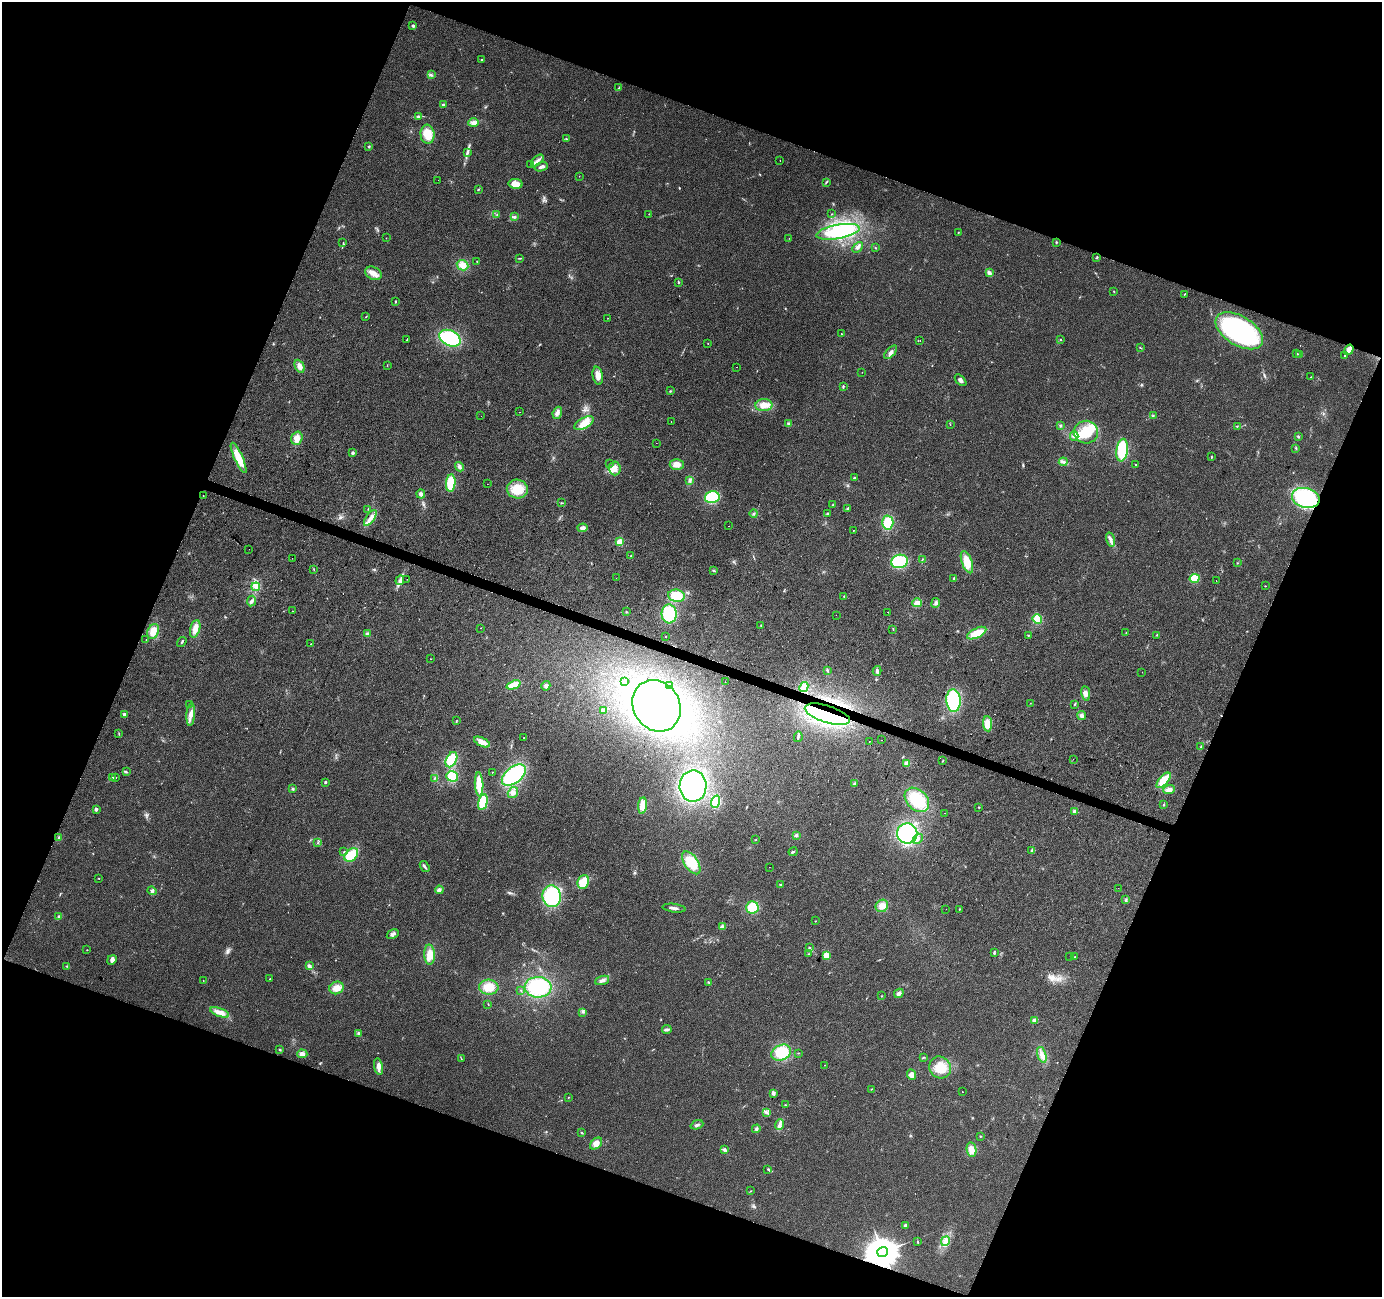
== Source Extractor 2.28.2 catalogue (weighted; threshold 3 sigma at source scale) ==
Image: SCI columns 8-5527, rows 277-5453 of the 5527 x 5664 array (HDU 1 of 3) = the unmasked area's bounding box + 8 px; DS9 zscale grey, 4 x 4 block average (1 PNG px = mean of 4 x 4 image px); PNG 1384 x 1299 px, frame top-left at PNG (2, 2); each listed source drawn as its Kron ellipse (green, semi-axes under 4 px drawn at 4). Shown black and unused: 41% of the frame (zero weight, under 2 of 3 exposures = <1% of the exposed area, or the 3 px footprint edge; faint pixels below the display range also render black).
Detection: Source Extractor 2.28.2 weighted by HDU 2 'WHT'. Background 0.0405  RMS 0.0079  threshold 0.0358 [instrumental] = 3 sigma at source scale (4.5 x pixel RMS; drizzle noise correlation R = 1.50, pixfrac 1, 0.0396/0.0396 arcsec/px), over >= 5 px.
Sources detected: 332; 3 too faint to see at this stretch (4 x 4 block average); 6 inside a brighter object's white glare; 6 cosmic-ray / hot-pixel residue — neither listed nor drawn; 7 coinciding with a brighter row at this scale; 7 inside a brighter listed object's ellipse — not listed separately; the other 303 listed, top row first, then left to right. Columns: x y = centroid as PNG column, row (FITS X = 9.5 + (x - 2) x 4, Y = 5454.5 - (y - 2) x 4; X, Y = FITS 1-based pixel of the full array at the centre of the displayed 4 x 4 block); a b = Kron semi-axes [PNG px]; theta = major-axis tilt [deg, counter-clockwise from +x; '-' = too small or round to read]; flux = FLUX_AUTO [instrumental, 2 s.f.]
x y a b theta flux
413 26 3 3 - 8.6
481 60 2 2 - 3.4
431 75 3 2 - 5.9
619 88 4 2 - 5.6
443 104 3 2 - 5.2
418 116 4 2 - 8
474 123 5 4 - 22
427 134 9 7 -84 73
567 139 2 2 - 2.3
369 146 2 2 - 15
467 152 3 2 - 6.4
537 160 7 3 40 18
780 160 2 2 - 1.1
530 165 2 2 - 2.2
541 167 7 2 18 16
579 176 2 2 - 1.6
438 180 2 2 - 0.81
826 182 3 2 - 4.4
516 184 7 5 -10 48
478 189 2 2 - 4.2
497 214 2 2 - 3
649 214 2 2 - 1.2
832 214 2 2 - 2.6
515 217 3 2 - 6.6
838 232 22 7 11 310
958 232 2 2 - 2.3
386 238 2 2 - 1.1
789 238 2 2 - 1.3
1056 242 2 2 - 3.5
343 243 3 2 - 2.8
858 247 6 3 46 11
875 248 2 2 - 3.2
520 258 3 2 - 3
1097 258 3 2 - 3.4
477 261 2 2 - 5.3
462 265 6 5 - 41
373 273 8 6 -27 34
989 273 3 2 - 17
678 282 2 2 - 3.5
1114 291 2 2 - 2
1185 294 3 2 - 2.9
395 302 2 2 - 4.2
366 316 2 2 - 2.3
608 318 2 2 - 1.3
1239 331 26 14 -31 990
841 334 2 2 - 3.2
450 338 11 7 -26 390
407 339 4 2 - 4.4
1061 340 2 2 - 3.1
920 341 2 2 - 1.1
708 343 2 2 - 2.1
1140 348 2 2 - 2
1349 350 5 3 - 43
891 352 8 3 47 16
1297 354 2 2 - 2.3
1300 355 3 2 - 4.3
1345 356 2 2 - 4.6
387 365 2 2 - 1.9
300 366 7 4 -64 25
737 367 2 2 - 2
862 372 2 2 - 1.8
598 376 9 5 -79 37
1311 377 2 2 - 1.7
961 380 7 3 -46 14
843 387 4 2 - 5.3
670 391 3 2 - 2.9
764 405 8 6 5 49
520 412 2 2 - 1
557 413 6 4 67 20
1153 415 2 2 - 2.2
481 416 2 2 - 1.4
671 422 2 2 - 1.1
584 423 10 5 29 60
788 424 3 3 - 6.4
950 425 2 2 - 1.2
1060 426 4 2 - 5.3
1237 426 2 2 - 2.5
1086 432 12 11 - 120
1074 436 5 4 - 17
1298 437 3 2 - 4.1
297 438 7 5 73 33
656 443 2 2 - 1.5
1296 448 2 2 - 4.2
1122 450 11 5 82 170
353 453 3 2 - 9.9
1211 457 2 2 - 2
239 458 16 4 -65 99
1063 462 4 2 - 8.3
610 463 2 2 - 0.94
677 464 7 5 0 36
1136 464 2 2 - 2.2
460 467 5 3 - 10
615 468 7 6 - 36
854 478 3 2 - 4.7
690 481 2 2 - 4
451 483 9 4 85 110
487 484 2 2 - 0.83
517 489 11 9 -11 86
421 494 4 4 - 12
203 495 2 2 - 8.2
712 497 7 6 - 240
1306 498 14 10 -15 430
562 503 2 2 - 2.2
833 504 2 2 - 2.5
848 508 3 2 - 4.7
368 509 2 2 - 1.4
754 514 4 2 - 5
827 514 3 2 - 3.8
370 518 9 3 53 35
888 522 7 5 88 98
728 526 2 2 - 3.4
583 528 5 3 - 15
853 530 2 2 - 2.7
1110 540 7 3 -72 15
620 542 2 2 - 250
249 549 2 2 - 1.2
631 556 2 2 - 5.2
292 558 2 2 - 2.5
922 559 3 2 - 2.4
900 561 8 6 12 210
967 562 12 5 -70 77
1237 563 2 2 - 2.3
314 569 3 2 - 2.5
713 571 3 2 - 4.1
616 578 2 2 - 0.73
1195 578 5 4 - 72
407 579 2 2 - 2.6
954 579 2 2 - 3.2
400 580 5 2 - 11
1216 581 2 2 - 3.3
1265 586 2 2 - 2
256 587 4 2 - 8.8
676 596 8 6 -8 100
844 596 2 2 - 2.7
251 601 5 3 - 9.4
917 603 5 4 - 23
936 603 5 3 - 12
292 611 2 2 - 11
626 612 3 2 - 2.3
888 612 2 2 - 3.7
669 614 9 7 -87 240
836 615 2 2 - 0.64
1037 619 5 4 - 93
761 625 2 2 - 3.3
480 628 2 2 - 5.8
195 629 9 5 75 39
893 629 2 2 - 2.4
153 631 8 5 70 50
977 633 10 4 26 81
1126 633 2 2 - 1.4
367 634 3 2 - 6.2
1157 635 2 2 - 2.1
1028 636 2 2 - 2.8
666 637 2 2 - 3
146 639 2 2 - 2
182 642 5 2 - 4.9
311 644 2 2 - 1.3
430 659 2 2 - 7.2
827 670 3 2 - 5.5
877 671 5 2 - 10
1142 672 2 2 - 0.73
625 681 2 2 - 3.4
725 682 2 2 - 0.86
514 685 7 3 22 74
670 685 2 2 - 5.3
546 686 5 4 - 12
804 687 5 4 - 36
1086 693 7 4 -81 18
953 700 11 7 -86 340
1030 703 2 2 - 1.1
1074 704 3 2 - 3.2
189 705 2 2 - 0.84
656 706 27 23 -57 1200
603 710 4 3 - 8.5
124 714 3 3 - 11
191 714 11 3 86 25
827 714 23 8 -18 410
1082 716 4 4 - 12
456 721 2 2 - 2.2
988 724 8 4 -85 49
119 734 3 2 - 3.1
798 737 5 2 - 9.5
524 738 2 2 - 3.9
881 740 2 2 - 15
869 741 2 2 - 8.3
482 742 8 3 -25 45
1201 747 4 2 - 3.1
1073 759 2 2 - 1.2
451 760 8 5 62 120
943 761 3 2 - 3.7
907 763 3 3 - 26
126 772 3 2 - 4.7
492 772 2 2 - 3.6
514 775 14 8 38 370
452 776 6 5 - 76
112 778 2 2 - 2.3
116 778 2 2 - 2
435 778 3 2 - 3.4
1164 780 9 4 47 88
325 782 3 2 - 4.6
479 784 12 4 -87 91
854 784 4 3 - 6.6
693 786 16 13 88 650
293 789 3 2 - 4.5
1169 789 6 4 21 19
513 793 6 5 - 20
917 800 14 10 -44 180
483 802 8 4 77 100
715 802 6 4 72 170
1164 805 2 2 - 4
643 806 8 4 84 66
979 807 2 2 - 1.9
96 809 2 2 - 43
1075 812 3 2 - 17
945 813 2 2 - 3.6
907 833 10 10 - 490
796 835 3 2 - 4.5
59 838 3 2 - 5.2
756 839 2 2 - 1.4
918 839 5 2 - 10
318 843 2 2 - 2.3
1032 851 2 2 - 14
344 852 2 2 - 3.9
793 852 4 2 - 6.7
351 855 8 5 46 110
691 863 13 7 -56 120
425 867 6 2 -53 9.1
769 867 2 2 - 1.7
99 878 2 2 - 1.5
583 882 7 5 70 79
780 885 2 2 - 24
1118 888 2 2 - 3.1
439 890 4 4 - 12
152 891 5 2 - 6.3
552 896 11 9 -84 280
1126 900 3 2 - 4.6
882 906 6 6 - 36
752 907 6 6 - 110
674 908 11 2 -7 15
946 909 2 2 - 0.66
959 909 2 2 - 2
59 917 3 3 - 7
815 921 2 2 - 2
722 927 4 3 - 9
393 934 6 2 31 11
809 948 2 2 - 5.7
87 950 2 2 - 1.8
994 952 3 2 - 4.4
809 954 2 2 - 2.4
430 955 10 5 -88 55
826 956 4 3 - 56
1070 956 2 2 - 5.4
1075 957 2 2 - 31
112 960 5 4 - 16
67 966 2 2 - 2.2
309 966 4 4 - 10
270 979 2 2 - 3.4
602 980 7 3 20 16
203 981 2 2 - 1.2
709 982 4 2 - 4.6
489 987 10 7 -3 70
538 987 13 10 -1 270
337 988 7 6 - 45
521 990 2 2 - 1.4
899 993 5 4 - 15
882 996 2 2 - 2.2
488 1004 3 2 - 2.3
220 1012 10 4 -20 40
582 1012 3 2 - 4.3
1035 1020 4 3 - 18
667 1030 5 2 - 11
359 1033 4 3 - 9.7
280 1049 3 2 - 3.4
781 1053 10 7 25 140
798 1053 2 2 - 2.4
302 1054 5 4 - 20
1042 1055 8 3 -73 26
923 1058 2 2 - 2.5
461 1059 2 2 - 1.5
824 1065 2 2 - 1.5
378 1067 8 4 -79 26
940 1067 11 10 - 100
912 1075 5 4 - 29
871 1089 2 2 - 2
962 1092 2 2 - 1.8
773 1093 4 3 - 13
568 1097 2 2 - 2.6
785 1105 3 2 - 4.2
766 1112 3 3 - 8.6
780 1124 5 3 - 16
697 1125 6 3 20 11
756 1129 4 3 - 7.2
582 1133 2 2 - 4.3
980 1136 2 2 - 2.8
596 1144 7 4 42 31
724 1150 4 2 - 7.4
971 1150 7 5 -80 30
768 1169 3 2 - 5.3
751 1191 2 2 - 2.1
906 1225 3 2 - 11
945 1241 5 4 - 19
918 1242 4 2 - 3.4
883 1252 5 5 - 10000
Overlapping masked pixels (flux is a lower limit): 4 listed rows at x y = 1349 350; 1306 498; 827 714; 883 1252
Diffuse or blended objects may show on this block-average render without a row.